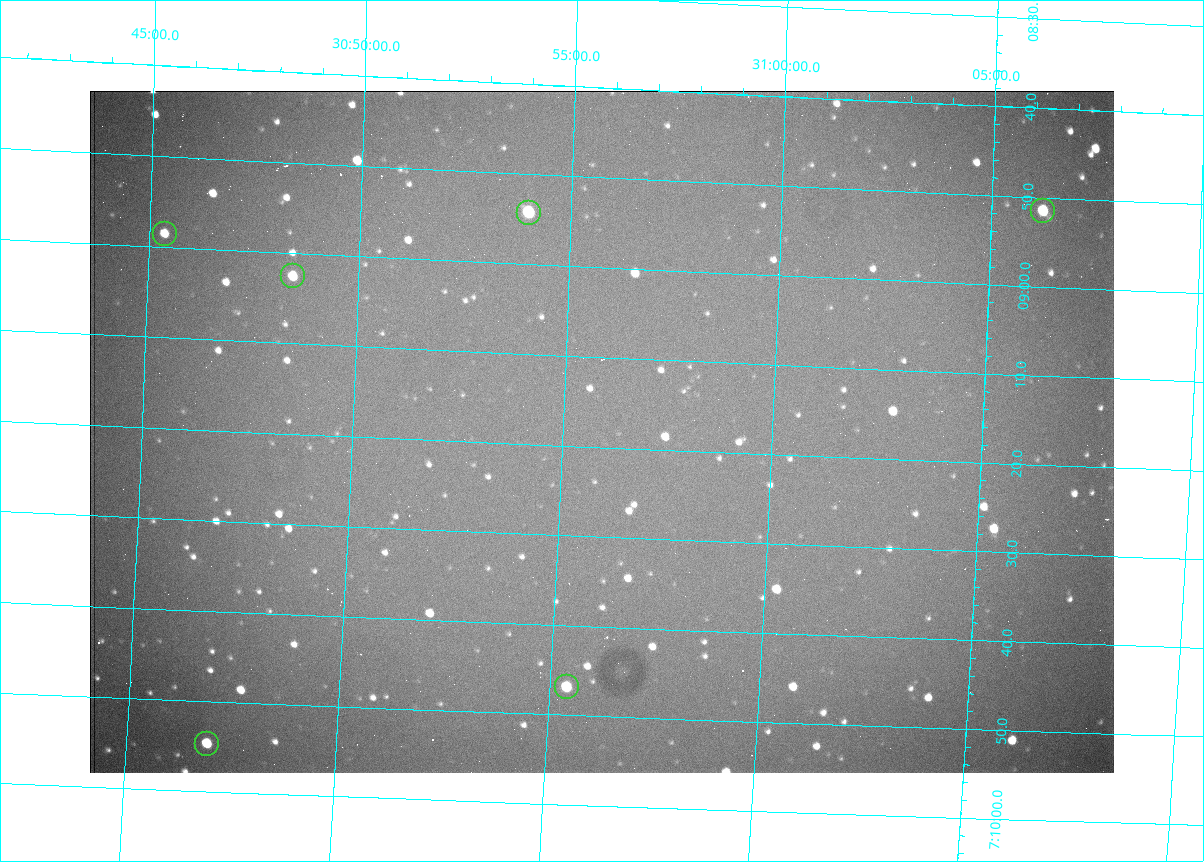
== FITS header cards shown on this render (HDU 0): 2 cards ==
NAXIS1  =                 1024 /fastest changing axis
NAXIS2  =                  682 /next to fastest changing axis

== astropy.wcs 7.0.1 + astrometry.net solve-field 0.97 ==
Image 1024 x 682 px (HDU 0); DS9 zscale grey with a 90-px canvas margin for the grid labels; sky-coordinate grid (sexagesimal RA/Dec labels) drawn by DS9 from the SOLVED WCS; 6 Tycho-2 reference stars matched to detected sources circled (green)
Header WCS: RA---TAN/DEC--TAN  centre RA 07:09:18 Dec +30:56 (107.33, +30.93 deg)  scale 1.44 arcsec/px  FOV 24.5' x 16.3'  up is -93 deg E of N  parity flipped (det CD > 0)
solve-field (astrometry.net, Tycho-2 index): VERIFIED the header's WCS against the Tycho-2 star catalogue (6 matches, 0 conflicts) and refined it, rather than solving blind
Solved WCS: RA---TAN-SIP/DEC--TAN-SIP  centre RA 07:09:18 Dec +30:56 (107.33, +30.93 deg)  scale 1.43 arcsec/px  FOV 24.4' x 16.3'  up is -93 deg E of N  parity flipped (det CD > 0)
The solver's refit moves the header's centre by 3 arcsec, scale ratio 0.9955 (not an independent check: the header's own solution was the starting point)
Tycho-2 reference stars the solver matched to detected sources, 6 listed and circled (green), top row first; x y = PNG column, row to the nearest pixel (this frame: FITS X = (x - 90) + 1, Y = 682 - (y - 91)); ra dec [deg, ICRS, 3 dp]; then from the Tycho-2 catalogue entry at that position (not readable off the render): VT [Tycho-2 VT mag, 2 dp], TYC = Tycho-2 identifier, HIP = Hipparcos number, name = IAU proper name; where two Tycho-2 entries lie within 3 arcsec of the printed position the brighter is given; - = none
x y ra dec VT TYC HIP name
1043 211 107.215 +31.104 11.64 2438-821-1 - -
529 213 107.226 +30.900 10.76 2438-883-1 - -
165 234 107.244 +30.756 12.13 2438-718-1 - -
293 276 107.261 +30.807 12.26 2438-856-1 - -
567 687 107.445 +30.924 11.38 2438-1056-1 - -
207 744 107.478 +30.782 11.68 2438-545-1 - -